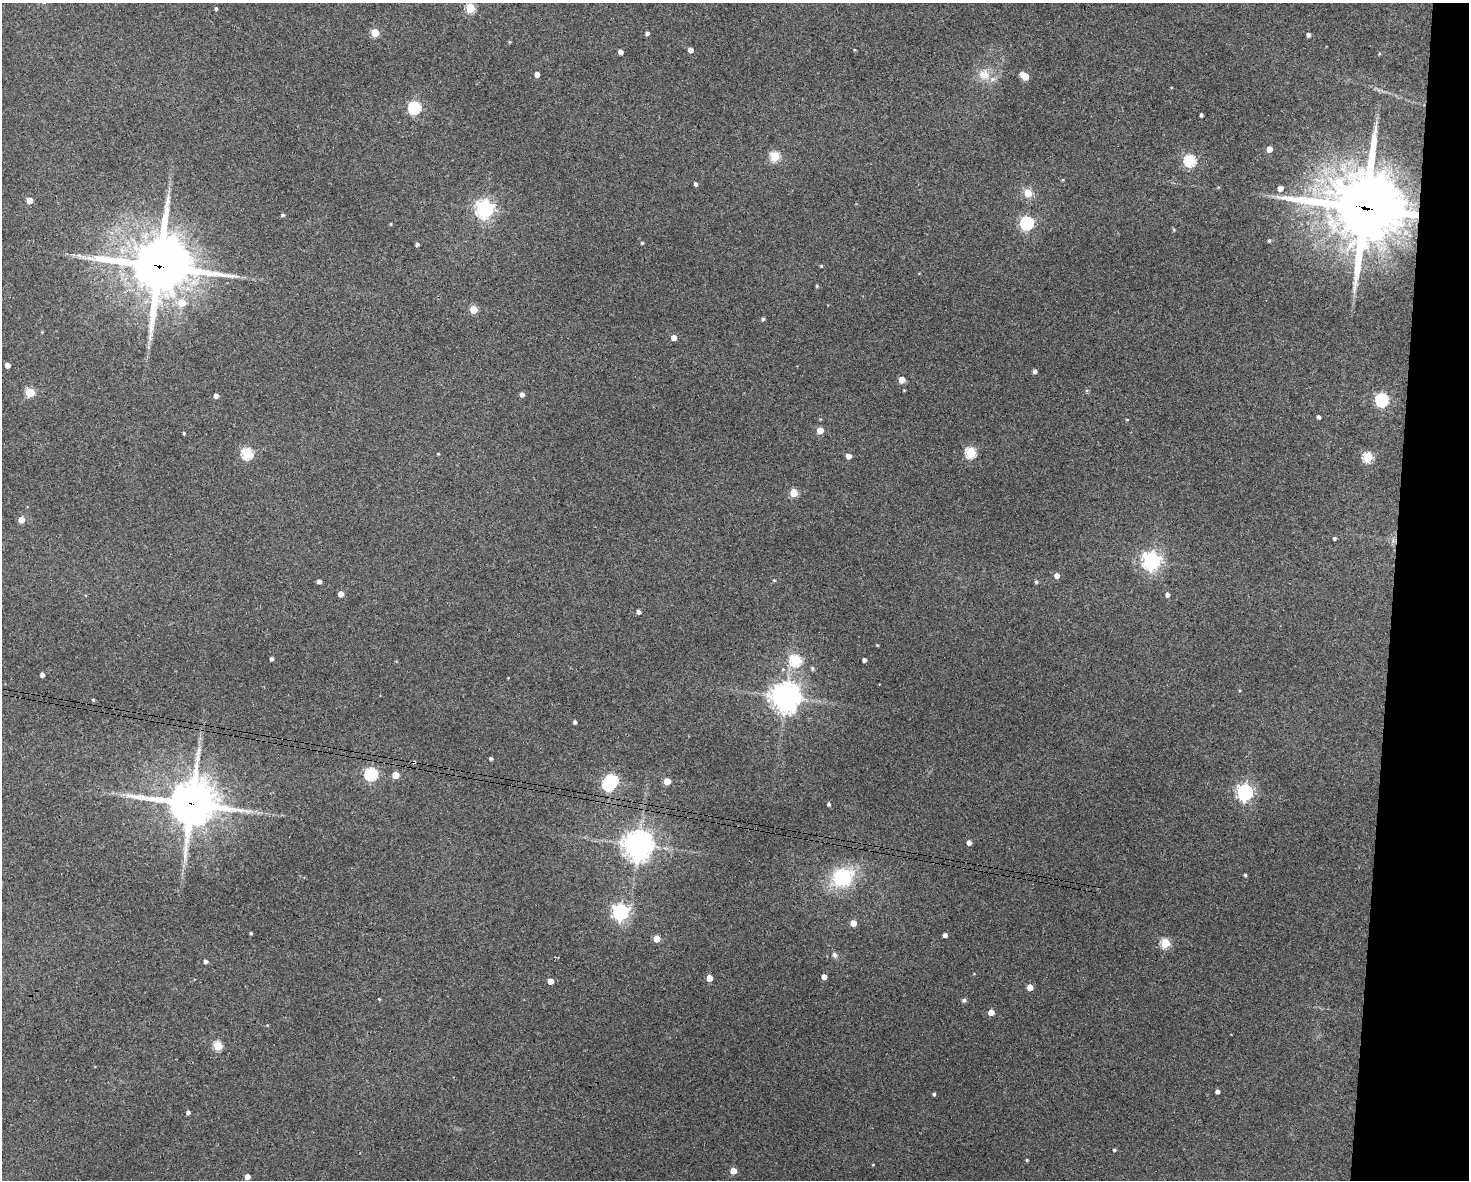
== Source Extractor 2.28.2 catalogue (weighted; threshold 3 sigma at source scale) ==
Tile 6 of 3 x 4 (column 3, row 2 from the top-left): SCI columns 3049-4515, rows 2364-3541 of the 4744 x 4723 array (HDU 1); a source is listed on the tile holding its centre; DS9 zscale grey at full resolution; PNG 1471 x 1182 px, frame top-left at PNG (2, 3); no overlay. Shown black and unused: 5% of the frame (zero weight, under 3 of 4 exposures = <1% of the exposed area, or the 3 px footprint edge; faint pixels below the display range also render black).
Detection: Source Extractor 2.28.2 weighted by HDU 2 'WHT'; one run over the whole footprint, this tile lists its part. Background 0.124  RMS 0.0062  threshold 0.0281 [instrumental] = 3 sigma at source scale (4.5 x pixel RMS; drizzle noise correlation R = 1.50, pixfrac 1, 0.05/0.05 arcsec/px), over >= 5 px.
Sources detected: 113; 1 inside a brighter object's white glare — not listed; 1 inside a brighter listed object's ellipse — not listed separately; the other 111 listed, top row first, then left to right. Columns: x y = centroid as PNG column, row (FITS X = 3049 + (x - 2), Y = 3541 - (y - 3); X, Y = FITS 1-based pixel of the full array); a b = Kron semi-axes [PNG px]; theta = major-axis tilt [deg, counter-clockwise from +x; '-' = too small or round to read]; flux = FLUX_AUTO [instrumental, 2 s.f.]
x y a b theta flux
470 8 5 5 - 34
216 9 5 4 - 0.98
375 33 5 5 - 22
647 33 4 4 - 1.8
1308 35 4 4 - 2
510 42 5 4 - 0.68
690 50 4 4 - 4.5
620 52 4 4 - 3.3
1379 54 4 3 - 0.68
537 74 4 4 - 4.1
984 75 17 16 - 9.9
1025 76 7 5 -39 14
414 107 6 6 - 80
1201 115 4 3 - 1.2
1269 149 4 4 - 6.6
775 156 5 5 - 39
1190 160 6 5 - 74
696 184 4 4 - 1.4
1280 188 5 5 - 4.2
1028 193 12 10 -64 6.3
29 201 4 4 - 7.3
1365 208 28 28 - 3700
485 209 7 6 - 270
283 215 5 4 - 0.97
1027 223 6 6 - 100
391 224 4 3 - 0.48
1174 230 5 4 - 0.78
1269 241 5 4 - 0.98
642 243 4 3 - 0.82
417 244 4 3 - 1.7
159 266 21 21 - 3400
821 266 4 3 - 0.59
817 286 4 4 - 0.83
182 303 6 6 - 11
473 309 5 5 - 19
763 319 4 4 - 1.3
674 338 4 4 - 5
7 365 4 4 - 3.4
1035 371 4 4 - 2.1
902 380 5 4 - 9
30 392 5 5 - 30
522 394 4 4 - 2.4
216 396 4 4 - 2.7
1382 400 6 6 - 99
1319 417 4 3 - 1.5
1127 419 4 3 - 0.55
820 431 5 4 - 10
184 433 4 3 - 0.69
971 452 5 5 - 51
247 453 5 5 - 60
438 454 4 3 - 0.55
849 456 5 4 - 4.2
1368 457 5 5 - 45
794 493 5 5 - 22
21 520 5 5 - 7
1334 538 3 3 - 1.1
1152 561 7 6 - 300
1057 576 4 4 - 4.4
774 580 4 3 - 0.62
319 581 4 4 - 2.2
1036 582 4 4 - 1.1
341 594 4 4 - 5.4
1167 595 4 4 - 2.4
638 612 4 4 - 2.4
877 645 3 2 - 0.54
271 659 4 3 - 1.6
796 660 6 6 - 57
864 660 4 4 - 2.3
812 668 5 5 - 1.1
42 675 4 4 - 2.7
508 678 3 2 - 0.4
785 697 9 9 - 810
93 700 4 3 - 0.83
575 722 4 3 - 1.6
491 758 3 3 - 1.1
414 762 5 4 - 0.79
371 774 6 6 - 90
395 775 5 5 - 13
667 781 5 5 - 12
608 784 6 6 - 78
1245 792 6 6 - 210
191 804 17 15 -3 2200
829 804 4 4 - 1.3
969 843 4 4 - 3.3
638 845 9 9 - 810
1245 875 3 3 - 0.95
842 878 22 17 25 44
620 912 6 6 - 200
853 923 4 4 - 6.8
251 933 3 3 - 0.85
945 935 4 4 - 2.5
657 939 5 5 - 12
1165 943 5 5 - 37
835 955 7 6 - 1.9
205 961 4 4 - 1.8
824 977 4 4 - 4.2
709 978 5 4 - 7.6
551 981 4 4 - 5.1
1030 987 4 4 - 7.9
379 999 3 3 - 0.48
964 1000 7 5 11 1.2
991 1012 4 4 - 7.1
217 1046 5 5 - 28
1217 1092 4 4 - 2.2
934 1094 4 3 - 1.1
188 1112 4 4 - 1.9
1114 1150 4 3 - 0.96
1027 1160 3 3 - 0.91
873 1165 4 3 - 0.47
733 1171 4 4 - 9.2
247 1177 4 4 - 4.6
Overlapping masked pixels (flux is a lower limit): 4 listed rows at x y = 1365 208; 159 266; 414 762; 191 804